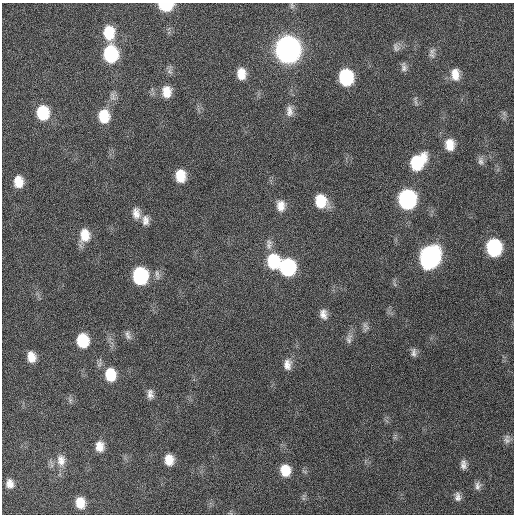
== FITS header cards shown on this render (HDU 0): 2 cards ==
NAXIS1  =                  512 / Axis length
NAXIS2  =                  512 / Axis length

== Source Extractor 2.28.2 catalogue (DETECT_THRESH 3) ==
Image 512 x 512 px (HDU 0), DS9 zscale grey, 1 PNG px = 1 image px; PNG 516 x 516 px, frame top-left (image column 1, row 512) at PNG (2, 3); no overlay
Background 131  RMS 12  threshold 35.2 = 3 sigma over >= 5 px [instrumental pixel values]
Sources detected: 56; all 56 listed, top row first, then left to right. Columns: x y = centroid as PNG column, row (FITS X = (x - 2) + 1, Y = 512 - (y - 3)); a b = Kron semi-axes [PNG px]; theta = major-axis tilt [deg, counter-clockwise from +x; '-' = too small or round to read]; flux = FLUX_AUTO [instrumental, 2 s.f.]
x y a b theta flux
166 5 10 6 -3 44000
292 6 8 6 -76 1900
109 33 15 12 -88 22000
396 47 12 8 -67 3100
288 49 14 12 -87 780000
432 51 12 7 51 3700
111 54 13 11 -89 66000
404 67 12 7 -81 3100
241 74 13 10 -86 10000
455 74 15 10 -86 10000
346 77 12 10 -85 62000
167 92 14 10 -89 11000
113 96 13 7 -76 3600
416 102 9 4 -69 1900
289 111 16 9 90 5900
43 112 13 10 -84 34000
104 116 14 11 -87 20000
450 145 13 10 -86 12000
481 161 12 8 -87 3300
417 162 17 12 50 44000
180 176 12 9 -86 16000
18 182 12 9 -88 13000
407 199 13 11 -88 160000
321 201 14 11 -66 22000
281 206 14 10 -85 8100
136 213 15 10 -83 6800
145 220 14 9 -86 5400
85 235 15 11 89 14000
269 244 16 8 88 4900
494 247 12 10 -85 86000
430 257 14 12 75 280000
273 261 14 12 -79 40000
288 267 12 11 - 89000
157 274 15 5 -83 3100
140 276 12 10 -86 83000
323 314 13 9 -79 5600
365 327 13 7 -74 3300
128 335 14 7 -70 3400
349 339 14 8 77 4000
83 341 11 9 -84 31000
414 352 11 7 -88 3200
31 357 11 8 -78 9300
287 364 14 9 90 6500
110 375 14 11 -83 22000
150 394 13 8 -83 4500
70 400 9 4 77 1700
507 440 11 9 -56 3500
100 446 12 9 -85 8200
61 460 17 11 -86 8700
169 460 11 9 -83 11000
463 465 12 8 -89 3900
285 470 12 10 -84 15000
10 484 10 8 -82 5700
477 486 12 7 -88 3500
458 497 12 8 -80 3900
80 503 10 8 -79 12000
At the frame edge (FLAGS 8, measured only in part): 1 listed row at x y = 166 5